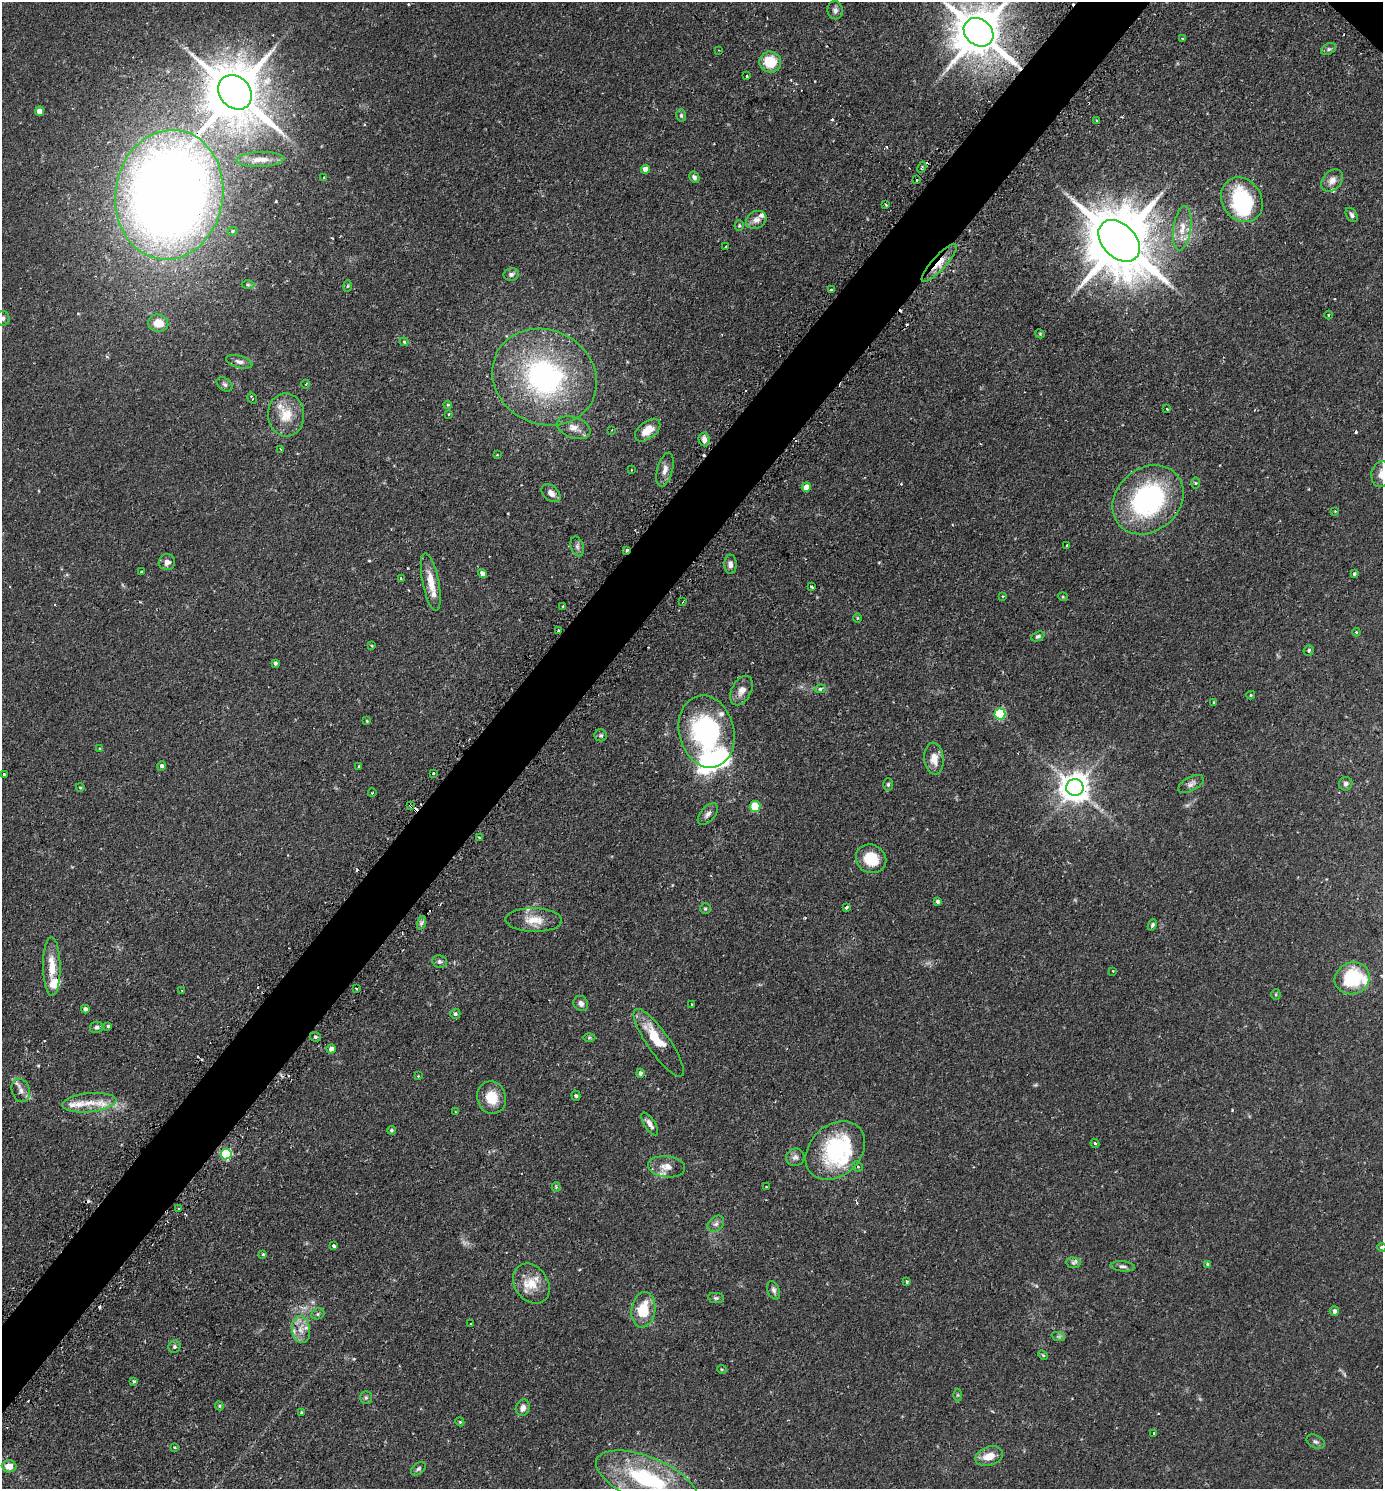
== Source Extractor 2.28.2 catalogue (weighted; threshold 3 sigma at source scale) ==
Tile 7 of 4 x 4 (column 3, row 2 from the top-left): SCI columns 3078-4458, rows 3006-4492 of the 6013 x 6010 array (HDU 1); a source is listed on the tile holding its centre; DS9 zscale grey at full resolution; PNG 1385 x 1491 px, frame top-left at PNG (2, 2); each listed source drawn as its Kron ellipse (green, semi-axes under 4 px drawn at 4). Shown black and unused: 5% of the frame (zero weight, under 2 of 3 exposures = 3% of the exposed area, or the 3 px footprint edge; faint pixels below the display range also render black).
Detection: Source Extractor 2.28.2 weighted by HDU 2 'WHT'; one run over the whole footprint, this tile lists its part. Background 0.106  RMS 0.0055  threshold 0.0245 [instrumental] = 3 sigma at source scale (4.5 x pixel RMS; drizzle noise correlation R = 1.50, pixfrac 1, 0.05/0.05 arcsec/px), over >= 5 px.
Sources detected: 222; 1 too faint to see at this stretch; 3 inside a brighter object's white glare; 20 cosmic-ray / hot-pixel residue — neither listed nor drawn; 15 inside a brighter listed object's ellipse — not listed separately; the other 183 listed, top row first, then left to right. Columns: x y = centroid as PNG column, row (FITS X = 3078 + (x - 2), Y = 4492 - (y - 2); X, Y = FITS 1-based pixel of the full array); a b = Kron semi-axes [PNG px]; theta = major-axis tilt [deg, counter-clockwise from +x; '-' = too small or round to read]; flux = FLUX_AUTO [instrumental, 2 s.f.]
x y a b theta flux
835 10 9 7 -81 1.9
979 32 16 13 -40 2700
1182 38 4 4 - 0.51
1329 49 8 5 27 1.2
719 50 3 2 - 0.36
770 62 11 10 - 15
747 76 3 3 - 1
235 92 18 15 -48 3300
39 111 5 4 - 4.6
681 115 6 4 -75 0.88
1097 121 4 3 - 0.54
260 159 24 7 2 5.3
922 167 6 4 63 0.86
645 169 4 4 - 3.6
694 177 6 5 - 1.5
324 178 3 3 - 0.61
917 180 2 2 - 0.51
1332 181 13 9 48 3.7
169 195 65 54 81 690
1242 200 23 19 -57 44
886 204 3 2 - 0.58
1352 215 8 5 -58 1.3
756 220 10 8 30 3.4
739 226 5 4 - 0.62
1182 228 22 8 82 6.8
232 231 5 4 - 0.75
1119 241 24 16 -45 5000
725 247 3 2 - 0.71
939 263 25 7 48 7.8
511 274 7 6 - 1.8
248 285 6 4 0 0.84
347 286 6 4 87 0.71
831 290 3 3 - 0.9
1329 315 4 3 - 0.49
3 318 7 6 - 1.5
158 323 10 8 -15 7.9
1040 334 4 3 - 0.48
404 342 4 4 - 0.64
239 362 13 6 -14 2.3
544 377 53 47 -27 110
225 384 9 6 -38 1.3
306 384 4 3 - 0.42
252 398 6 3 -56 1
448 405 4 3 - 0.53
1167 409 3 3 - 0.63
449 414 3 3 - 0.51
286 415 21 18 -86 12
574 428 17 10 -20 4.9
612 430 3 2 - 0.41
648 430 15 8 39 8
704 439 7 5 -83 2.1
280 449 3 2 - 0.4
497 455 4 3 - 0.5
631 470 3 2 - 0.35
665 470 17 7 75 3.6
1382 474 13 10 77 4.3
1195 483 5 4 - 0.58
806 487 5 4 - 5.8
551 493 11 7 -42 3.2
1148 500 38 31 41 85
1335 511 3 3 - 0.38
1067 546 3 3 - 1.1
577 547 10 6 -73 1.8
626 550 3 3 - 1.8
167 562 8 8 - 3
730 564 10 6 89 2.2
141 572 3 3 - 0.45
482 574 5 4 - 2.5
1354 574 4 3 - 0.78
401 579 3 2 - 0.54
431 582 29 8 -79 8.9
812 587 4 3 - 1.2
1003 596 3 2 - 0.42
1063 597 5 3 - 0.47
683 602 3 3 - 0.57
562 606 3 2 - 0.79
857 618 5 3 - 0.44
558 631 3 2 - 0.54
1356 632 4 3 - 0.53
1038 636 7 4 23 1.2
372 646 4 3 - 0.5
1309 650 5 4 - 0.85
275 663 4 3 - 1.3
820 689 6 4 9 1.3
741 691 16 10 62 4.6
1251 695 4 4 - 0.52
1214 703 4 3 - 0.53
1000 714 5 5 - 43
367 721 3 3 - 0.48
707 731 36 27 -76 82
601 735 6 6 - 0.99
100 749 4 4 - 0.66
934 759 16 9 -85 6.2
162 766 5 4 - 1.4
359 766 3 3 - 0.44
433 773 3 3 - 1.4
4 775 3 3 - 1.1
888 784 6 5 - 1
1191 784 14 7 29 2.4
1346 784 7 6 - 1.5
80 787 4 3 - 0.45
1075 788 8 8 - 820
372 793 4 2 - 0.39
411 806 3 2 - 0.92
755 807 5 5 - 20
708 814 13 7 49 2.3
479 838 3 2 - 0.87
871 859 15 14 - 15
938 902 4 4 - 1.2
846 907 4 3 - 1.1
705 909 5 5 - 0.94
534 920 28 12 -2 9
421 923 7 4 71 1.3
1152 925 6 4 63 0.98
440 962 7 6 - 1.4
52 967 29 8 -89 10
1112 971 3 2 - 0.43
1352 978 18 15 20 28
356 988 3 2 - 0.46
182 991 2 2 - 0.59
1276 995 5 4 - 0.67
581 1003 8 7 - 2.3
692 1004 3 2 - 0.53
85 1009 4 4 - 1.8
455 1014 5 5 - 1.2
108 1026 3 3 - 0.83
96 1027 6 5 - 1.3
315 1037 6 4 -21 0.87
589 1038 6 4 1 0.73
659 1043 41 11 -55 13
331 1049 4 4 - 2.7
640 1073 4 4 - 1.3
418 1076 3 3 - 0.36
21 1090 12 9 -70 3.5
576 1096 5 4 - 0.87
492 1097 16 14 -72 11
89 1103 27 9 6 10
455 1112 3 2 - 0.62
650 1124 13 5 -57 2.6
391 1130 4 4 - 0.82
1095 1143 5 3 - 0.71
835 1151 33 25 43 54
226 1154 5 5 - 56
795 1157 9 8 - 2.2
857 1166 5 5 - 1.3
666 1167 19 10 -7 5.5
556 1187 4 4 - 0.61
766 1187 3 2 - 0.37
179 1209 3 3 - 1.4
716 1224 9 7 44 1.9
334 1246 3 3 - 3.4
1381 1247 5 4 - 0.85
263 1254 3 3 - 0.61
1073 1263 7 5 -6 1.2
1208 1264 4 4 - 0.97
1123 1266 12 5 -6 1.7
907 1282 4 4 - 0.97
531 1284 21 16 -54 10
774 1290 10 6 -69 1.8
716 1298 8 5 -9 0.97
643 1310 18 12 82 18
1334 1311 5 4 - 1.9
318 1314 7 5 22 1
471 1324 3 3 - 0.9
301 1330 13 9 -83 5.4
1058 1336 7 4 -19 0.93
174 1347 6 5 - 1.2
1043 1355 6 3 -44 0.62
722 1369 5 3 - 0.54
134 1381 4 3 - 0.61
958 1395 6 4 90 0.73
366 1398 6 5 - 1.1
219 1406 4 4 - 0.61
523 1408 8 6 72 3.2
301 1412 4 3 - 0.59
460 1422 4 3 - 0.46
1154 1433 3 3 - 1
1316 1442 10 6 -28 1.5
175 1447 4 3 - 0.78
989 1456 14 9 19 7
9 1466 7 6 - 4.7
418 1469 8 5 38 1.2
646 1479 53 22 -22 63
Overlapping masked pixels (flux is a lower limit): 5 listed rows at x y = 235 92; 169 195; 939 263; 626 550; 411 806
Isophote crosses this tile's border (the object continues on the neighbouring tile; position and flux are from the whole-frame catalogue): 5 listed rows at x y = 979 32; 3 318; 1382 474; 1381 1247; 646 1479